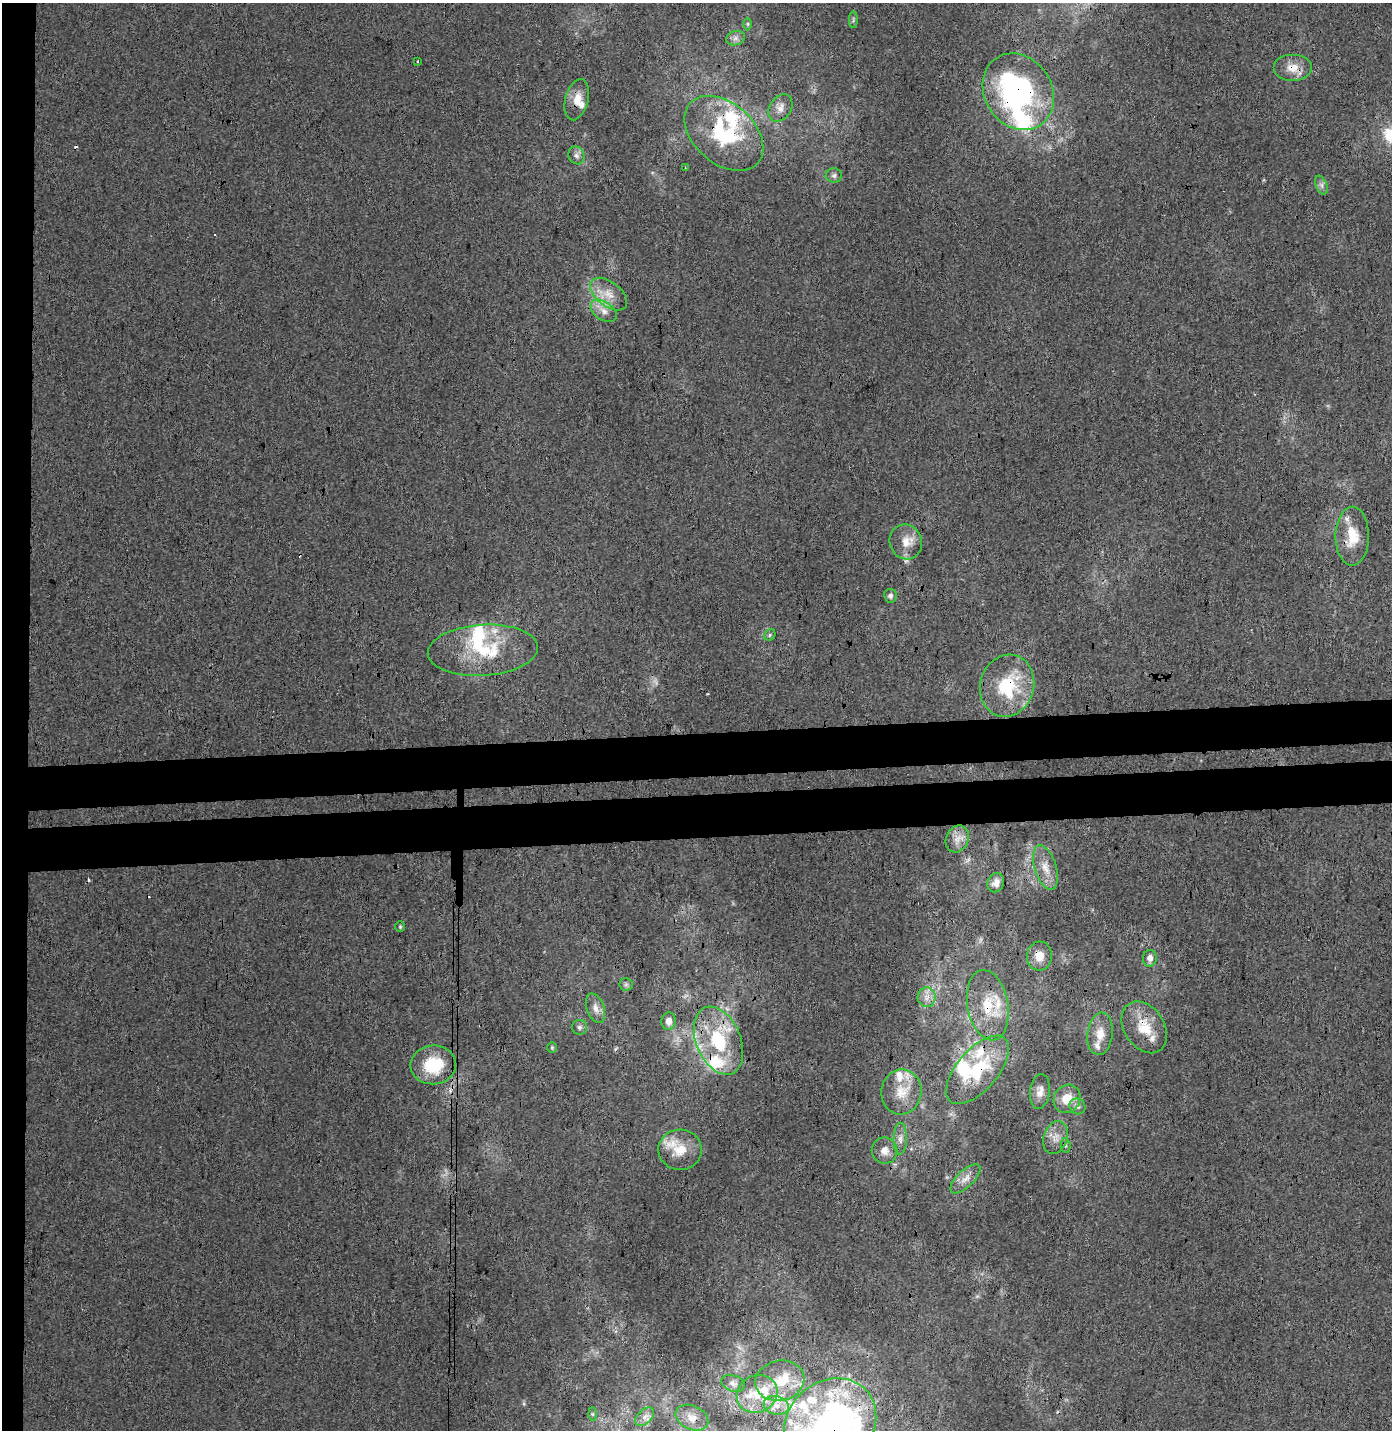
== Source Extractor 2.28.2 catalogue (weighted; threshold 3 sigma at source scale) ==
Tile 4 of 3 x 3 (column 1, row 2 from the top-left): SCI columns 9-1398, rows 1532-2959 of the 4181 x 4492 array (HDU 1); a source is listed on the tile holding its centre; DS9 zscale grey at full resolution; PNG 1394 x 1432 px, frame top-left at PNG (2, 3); each listed source drawn as its Kron ellipse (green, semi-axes under 4 px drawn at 4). Shown black and unused: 8% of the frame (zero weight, under 3 of 4 exposures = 5% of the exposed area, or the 3 px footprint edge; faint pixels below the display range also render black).
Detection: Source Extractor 2.28.2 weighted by HDU 2 'WHT'; one run over the whole footprint, this tile lists its part. Background 0.0014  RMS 0.0039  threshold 0.0175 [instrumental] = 3 sigma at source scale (4.5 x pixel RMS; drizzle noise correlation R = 1.50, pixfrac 1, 0.0396/0.0396 arcsec/px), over >= 5 px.
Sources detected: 87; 3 too faint to see at this stretch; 3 inside a brighter object's white glare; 5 cosmic-ray / hot-pixel residue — neither listed nor drawn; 19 inside a brighter listed object's ellipse — not listed separately; the other 57 listed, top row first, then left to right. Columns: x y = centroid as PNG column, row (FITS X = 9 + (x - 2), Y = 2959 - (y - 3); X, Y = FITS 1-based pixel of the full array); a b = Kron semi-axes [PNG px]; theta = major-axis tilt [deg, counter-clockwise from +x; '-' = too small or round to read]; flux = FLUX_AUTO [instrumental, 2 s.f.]
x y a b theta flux
853 20 8 4 89 0.71
748 24 6 4 -90 0.55
736 38 9 7 16 1.7
417 61 3 2 - 0.62
1293 68 19 13 0 5.8
1018 92 40 33 -57 85
577 100 21 11 75 5.3
780 108 15 10 58 3.1
724 133 45 30 -41 35
576 155 9 7 -62 1.6
685 168 3 2 - 0.44
834 175 8 7 - 1.3
1321 185 10 5 -67 1.3
609 294 21 12 -38 6.4
604 311 14 9 -34 3.5
1352 536 29 16 89 10
906 542 18 16 -68 6
890 596 7 6 - 1.1
770 635 6 5 - 0.67
483 650 55 25 4 27
1007 686 31 27 73 24
957 839 14 11 65 3.9
1046 868 23 10 -72 5.3
996 883 10 8 65 2.6
400 927 5 4 - 0.55
1039 956 14 12 85 4.4
1150 958 8 7 - 2.4
626 984 6 6 - 0.85
927 997 10 9 - 2.5
988 1005 35 20 -80 15
595 1008 15 8 -69 3
668 1021 9 7 85 2.6
579 1027 7 7 - 1.1
1144 1027 28 20 -57 11
1100 1034 21 12 83 5.8
718 1041 36 22 -67 26
552 1047 5 4 - 0.55
433 1065 23 19 6 17
977 1070 42 20 49 25
1040 1091 17 10 83 3.1
901 1092 22 20 81 9.9
1067 1099 14 13 - 6.9
1077 1106 8 7 - 1.5
1055 1138 17 12 72 4
900 1139 16 6 89 2.3
1066 1146 7 4 -85 0.68
680 1150 22 20 -4 9.2
885 1151 13 12 - 3.4
965 1179 19 8 44 3.5
780 1381 25 20 12 11
733 1383 12 8 -20 1.8
757 1394 21 18 28 9.7
776 1405 13 9 -17 3.8
592 1414 7 4 -89 0.7
645 1417 11 6 45 2.2
692 1418 17 12 -26 4.2
830 1424 49 42 44 110
Overlapping masked pixels (flux is a lower limit): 12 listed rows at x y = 1293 68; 1018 92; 577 100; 724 133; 1007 686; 1039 956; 988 1005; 1144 1027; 718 1041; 977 1070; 692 1418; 830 1424
Isophote crosses this tile's border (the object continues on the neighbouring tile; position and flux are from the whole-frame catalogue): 1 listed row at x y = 830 1424